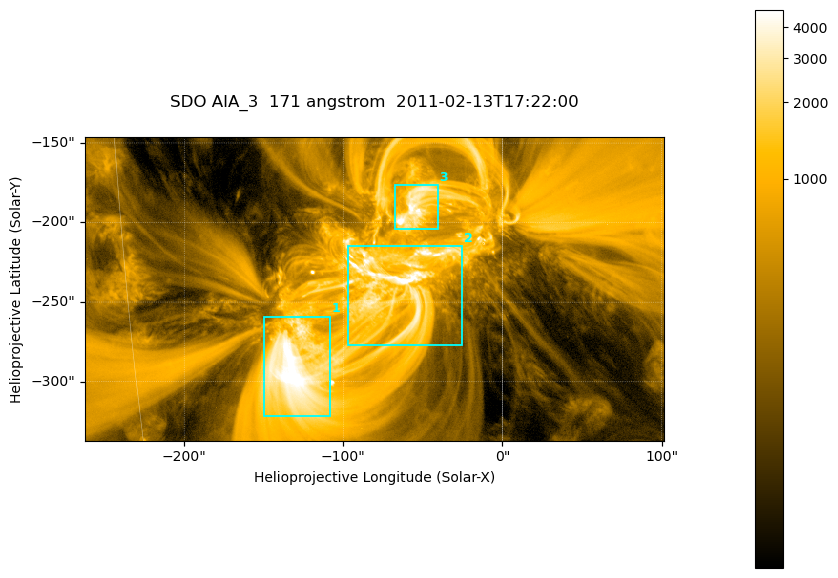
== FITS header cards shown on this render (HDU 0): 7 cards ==
TELESCOP= 'SDO     '           /
INSTRUME= 'AIA_3   '           /
WAVELNTH=                  171 /
WAVEUNIT= 'angstrom'           /
DATE-OBS= '2011-02-13T17:22:00.34' /
CTYPE1  = 'HPLN-TAN'           /
CTYPE2  = 'HPLT-TAN'           /

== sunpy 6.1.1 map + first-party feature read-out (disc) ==
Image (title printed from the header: SDO AIA_3  171 angstrom  2011-02-13T17:22:00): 607 x 318 px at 0.599 arcsec/px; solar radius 972 arcsec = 1622 px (partial field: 2.3% of the solar disc is inside the frame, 100% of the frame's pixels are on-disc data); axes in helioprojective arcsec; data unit not stated in the header (colour bar unlabelled)
Pointing: header CRPIX1/2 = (2056.06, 2043.72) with CRVAL1/2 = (0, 0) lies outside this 607 x 318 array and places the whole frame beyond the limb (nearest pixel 1.39 R_sun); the SolarSoft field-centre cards XCEN/YCEN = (-80.23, -241.8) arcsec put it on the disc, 1315 arcsec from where CRPIX/CRVAL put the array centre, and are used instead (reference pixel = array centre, CRVAL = XCEN/YCEN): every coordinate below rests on XCEN/YCEN
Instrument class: DISC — disc imager (sunpy class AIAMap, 171 A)
Bright regions (active regions / flare kernels): reference = the on-disc median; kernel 5 px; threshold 5 sigma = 1783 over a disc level ~351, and >= 1.15x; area >= 193 px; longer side >= 4 px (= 2.4 arcsec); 3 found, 3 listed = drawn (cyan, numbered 1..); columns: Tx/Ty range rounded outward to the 2 arcsec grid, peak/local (2 s.f.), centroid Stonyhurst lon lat
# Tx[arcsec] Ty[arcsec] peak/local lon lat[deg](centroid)
1 -150..-108 -322..-258 18 -8 -24
2 -98..-24 -278..-214 15 -4 -21
3 -68..-40 -204..-176 15 -3 -18